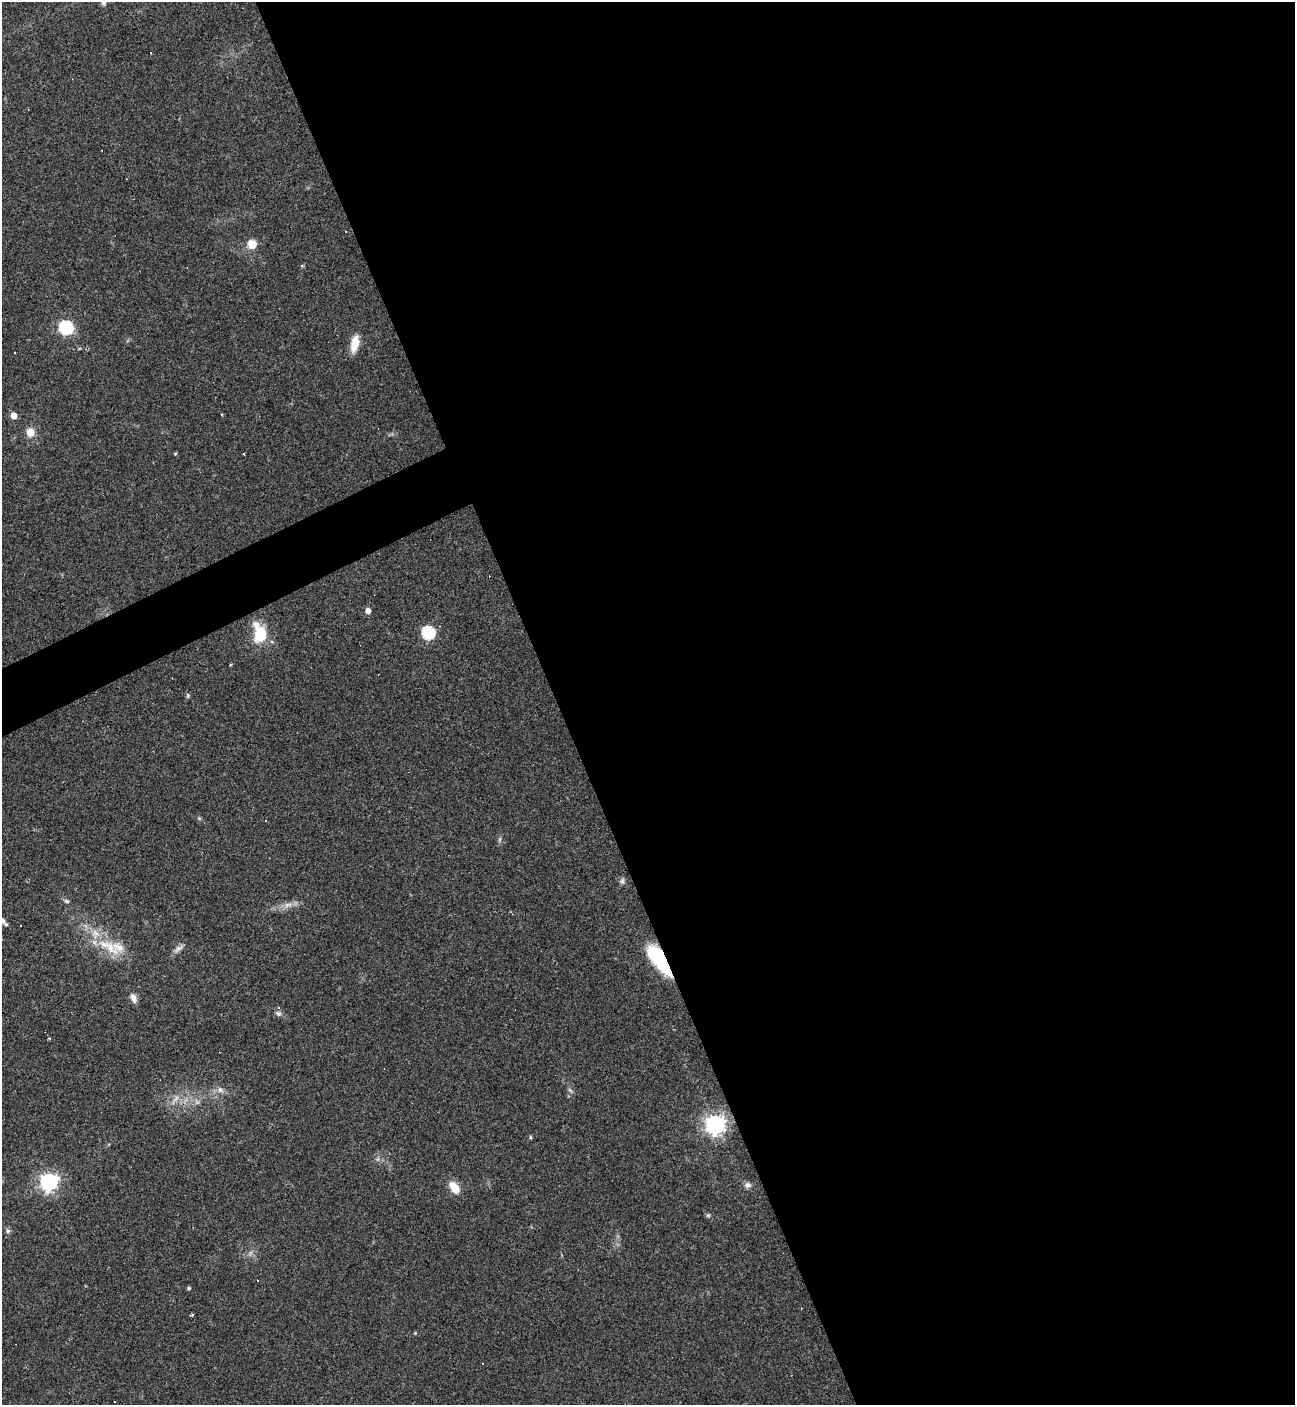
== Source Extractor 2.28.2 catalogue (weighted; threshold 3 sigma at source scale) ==
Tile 8 of 4 x 4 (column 4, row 2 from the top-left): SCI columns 4161-5453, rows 2809-4211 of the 5603 x 5615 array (HDU 1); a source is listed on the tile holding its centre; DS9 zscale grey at full resolution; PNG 1297 x 1407 px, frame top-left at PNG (2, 2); no overlay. Shown black and unused: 59% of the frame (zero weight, under 3 of 4 exposures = <1% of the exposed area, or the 3 px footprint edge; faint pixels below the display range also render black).
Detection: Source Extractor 2.28.2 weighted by HDU 2 'WHT'; one run over the whole footprint, this tile lists its part. Background 0.0486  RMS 0.0051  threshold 0.0231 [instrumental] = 3 sigma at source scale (4.5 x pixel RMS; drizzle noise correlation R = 1.50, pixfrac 1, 0.05/0.05 arcsec/px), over >= 5 px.
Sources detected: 48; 2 too faint to see at this stretch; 6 cosmic-ray / hot-pixel residue — not listed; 2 inside a brighter listed object's ellipse — not listed separately; the other 38 listed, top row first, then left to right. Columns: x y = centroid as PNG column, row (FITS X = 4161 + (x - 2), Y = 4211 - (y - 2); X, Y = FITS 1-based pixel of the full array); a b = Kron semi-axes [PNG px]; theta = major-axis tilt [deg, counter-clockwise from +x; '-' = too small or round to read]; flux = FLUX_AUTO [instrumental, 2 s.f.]
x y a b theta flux
103 2 11 6 -73 2
252 244 8 8 - 7.9
66 328 6 6 - 96
355 344 19 8 77 8
15 352 3 2 - 0.53
222 414 3 3 - 0.58
14 416 5 4 - 6
30 432 11 10 - 4.8
175 454 5 3 - 0.48
244 454 3 2 - 0.71
368 611 5 4 - 3.8
428 633 6 6 - 70
260 634 20 13 -80 19
188 695 6 5 - 0.77
266 821 3 3 - 4.9
622 881 8 6 75 1.3
67 901 8 5 -26 1
288 905 13 6 11 3.3
2 921 7 6 - 1.3
110 947 27 11 -57 12
178 948 16 5 37 2.3
658 959 32 12 -54 38
134 998 12 7 -72 2.9
278 1013 8 6 -25 1.7
220 1090 9 7 -33 2.3
570 1090 8 4 -52 0.96
176 1098 12 5 50 2.3
715 1125 7 7 - 300
531 1137 5 4 - 0.62
49 1182 7 7 - 220
748 1185 9 8 - 2.1
454 1187 13 8 -55 8.6
708 1215 6 5 - 0.83
8 1231 6 5 - 1.1
189 1288 4 4 - 0.84
192 1315 3 2 - 0.99
415 1333 4 4 - 0.46
483 1363 3 3 - 7.3
Overlapping masked pixels (flux is a lower limit): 1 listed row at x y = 658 959
Isophote crosses this tile's border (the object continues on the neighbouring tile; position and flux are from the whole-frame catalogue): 2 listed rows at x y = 103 2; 2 921